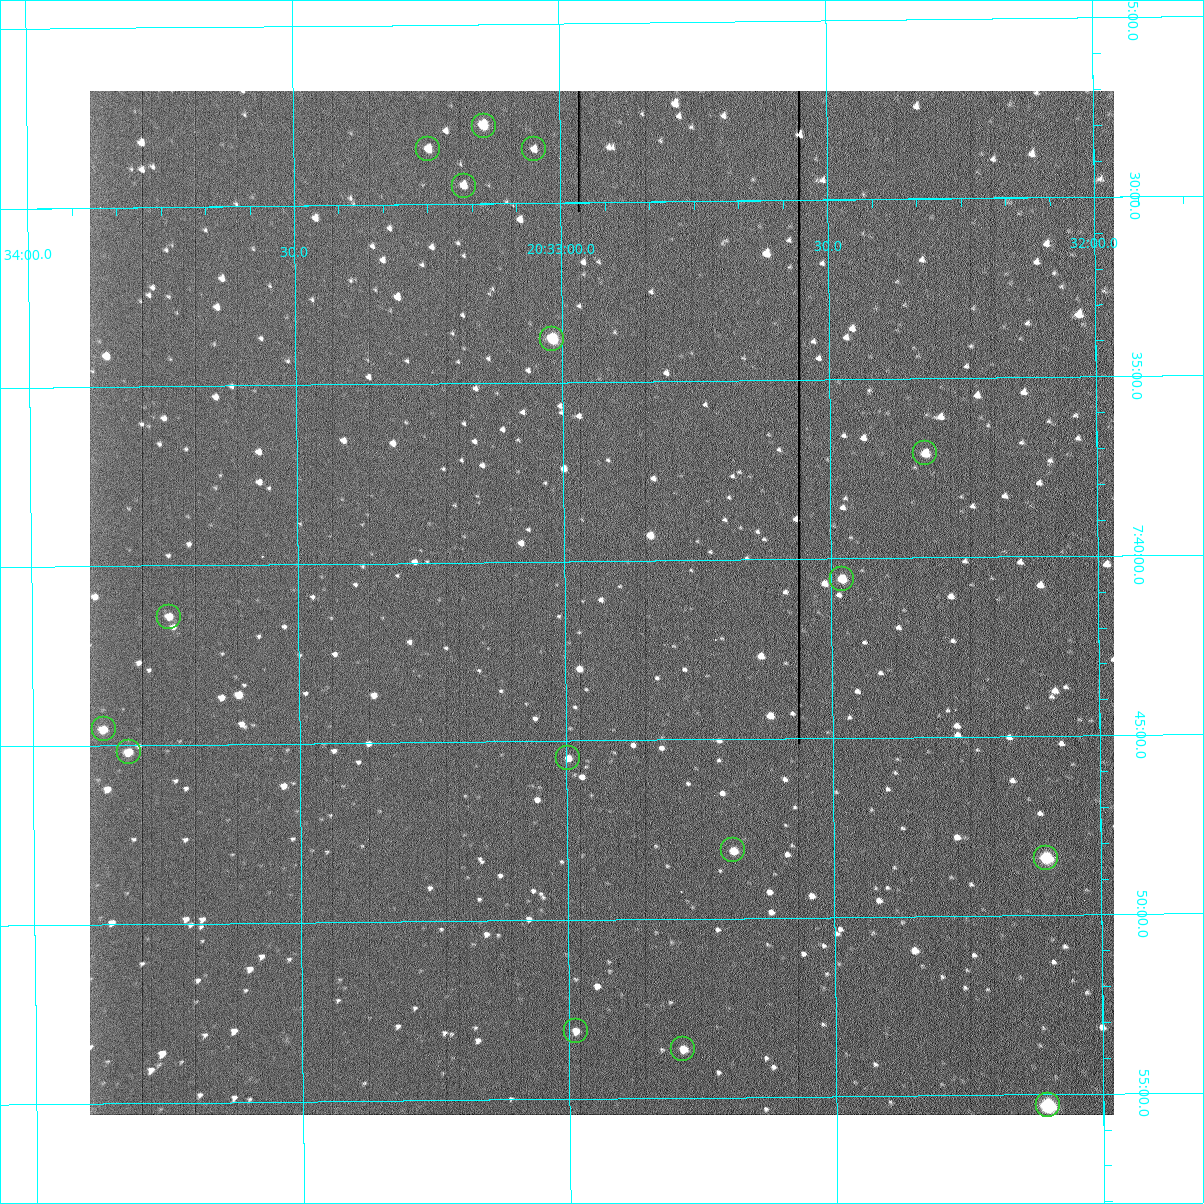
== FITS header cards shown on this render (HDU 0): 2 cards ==
NAXIS1  =                 1024 /fastest changing axis
NAXIS2  =                 1024 /next to fastest changing axis

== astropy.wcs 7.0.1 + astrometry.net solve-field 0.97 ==
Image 1024 x 1024 px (HDU 0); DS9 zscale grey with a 90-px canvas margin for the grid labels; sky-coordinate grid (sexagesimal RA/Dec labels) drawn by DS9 from the SOLVED WCS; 16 Tycho-2 reference stars matched to detected sources circled (green)
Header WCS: RA---TAN-SIP/DEC--TAN-SIP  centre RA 20:32:56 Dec +07:41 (308.23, +7.69 deg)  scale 1.67 arcsec/px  FOV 28.5' x 28.6'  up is -179 deg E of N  parity flipped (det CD > 0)
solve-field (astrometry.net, Tycho-2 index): VERIFIED the header's WCS against the Tycho-2 star catalogue (16 matches, 0 conflicts) and refined it, rather than solving blind
Solved WCS: RA---TAN-SIP/DEC--TAN-SIP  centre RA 20:32:56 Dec +07:41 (308.23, +7.69 deg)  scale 1.67 arcsec/px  FOV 28.5' x 28.6'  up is -179 deg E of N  parity flipped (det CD > 0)
The solver's refit moves the header's centre by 0.2 arcsec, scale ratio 1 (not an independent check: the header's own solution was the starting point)
Tycho-2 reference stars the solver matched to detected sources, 16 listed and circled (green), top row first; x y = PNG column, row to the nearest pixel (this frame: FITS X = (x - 90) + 1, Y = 1024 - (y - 91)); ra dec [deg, ICRS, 3 dp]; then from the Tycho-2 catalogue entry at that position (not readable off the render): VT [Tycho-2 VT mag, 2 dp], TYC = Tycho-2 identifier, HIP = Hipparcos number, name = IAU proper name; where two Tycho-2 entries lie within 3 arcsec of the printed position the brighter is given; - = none
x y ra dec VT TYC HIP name
484 126 308.286 +7.464 10.73 522-842-1 - -
428 149 308.312 +7.475 12.07 522-647-1 - -
534 149 308.262 +7.475 12.01 522-585-1 - -
464 186 308.295 +7.492 11.63 522-671-1 - -
552 339 308.254 +7.563 10.72 1087-1249-1 - -
925 453 308.081 +7.618 11.66 1087-1359-1 - -
842 579 308.120 +7.676 10.97 1087-777-1 - -
169 617 308.435 +7.690 11.87 1088-65-1 - -
104 729 308.467 +7.743 11.69 1088-851-1 - -
129 752 308.455 +7.753 11.50 1088-523-1 - -
568 758 308.249 +7.758 12.15 1087-191-1 - -
733 850 308.172 +7.802 11.35 1087-577-1 - -
1046 858 308.026 +7.807 10.06 1087-869-1 - -
576 1031 308.247 +7.885 12.25 1087-1189-1 - -
683 1049 308.197 +7.894 11.89 1087-513-1 - -
1048 1105 308.026 +7.922 8.78 1087-1005-1 - -